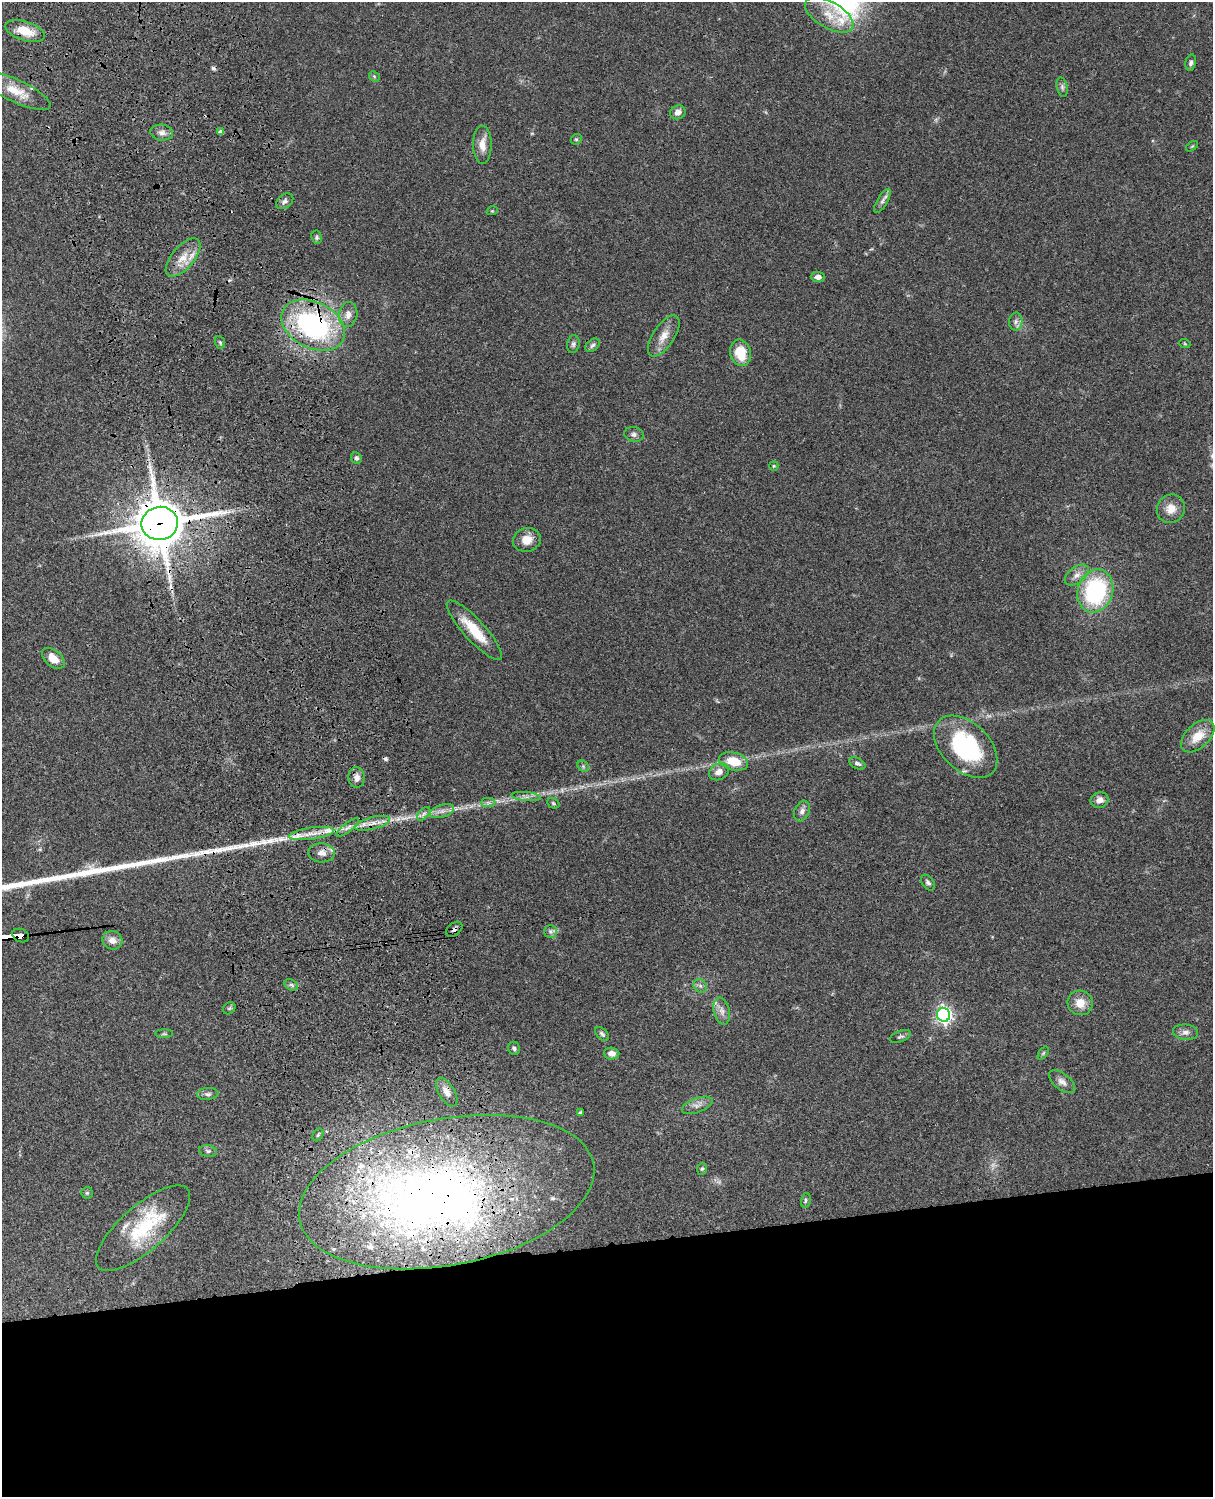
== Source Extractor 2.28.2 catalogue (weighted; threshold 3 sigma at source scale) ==
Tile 11 of 4 x 3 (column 3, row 3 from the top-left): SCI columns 2545-3755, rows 278-1772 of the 5086 x 4927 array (HDU 1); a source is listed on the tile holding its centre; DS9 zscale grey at full resolution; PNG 1215 x 1499 px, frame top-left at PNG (2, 2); each listed source drawn as its Kron ellipse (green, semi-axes under 4 px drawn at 4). Shown black and unused: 17% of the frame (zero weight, under 3 of 4 exposures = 6% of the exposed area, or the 3 px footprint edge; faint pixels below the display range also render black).
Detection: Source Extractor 2.28.2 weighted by HDU 2 'WHT'; one run over the whole footprint, this tile lists its part. Background 0.0764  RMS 0.0058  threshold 0.026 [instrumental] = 3 sigma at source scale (4.5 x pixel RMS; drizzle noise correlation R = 1.50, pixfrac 1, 0.05/0.05 arcsec/px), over >= 5 px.
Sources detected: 100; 1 too faint to see at this stretch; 1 inside a brighter object's white glare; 2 cosmic-ray / hot-pixel residue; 1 long thin detection or spike segment (spike, bleed or trail) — neither listed nor drawn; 10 inside a brighter listed object's ellipse — not listed separately; the other 85 listed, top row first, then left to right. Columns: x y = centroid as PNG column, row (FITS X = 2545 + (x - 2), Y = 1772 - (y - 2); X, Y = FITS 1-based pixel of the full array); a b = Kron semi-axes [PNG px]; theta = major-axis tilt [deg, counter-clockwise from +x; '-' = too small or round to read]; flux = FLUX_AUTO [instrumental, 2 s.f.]
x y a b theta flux
829 15 27 13 -30 12
25 31 20 9 -18 11
1191 62 8 5 77 1.6
374 76 6 4 -45 0.81
1062 87 10 5 -77 1.6
16 91 37 11 -25 11
678 112 8 6 25 3.4
221 132 4 4 - 2.4
162 133 11 8 -7 3
576 139 6 5 - 0.79
482 145 19 9 -89 6.5
1192 146 7 3 36 0.65
285 201 9 6 38 2.1
882 201 13 5 60 2.4
492 211 6 3 18 0.61
316 237 7 5 -81 1.2
183 257 23 11 50 9.4
818 277 7 5 -1 2.5
348 315 12 9 80 4.2
1016 322 9 6 88 2
313 325 34 23 -27 110
664 336 23 10 56 7.2
220 342 6 5 - 0.97
573 344 9 6 81 1.6
1185 344 6 3 -19 0.54
593 345 8 5 38 1.6
741 353 13 10 -76 14
634 434 10 7 -11 2
356 458 6 5 - 1.3
774 466 5 4 - 0.64
1171 509 14 13 - 6.9
160 523 18 16 10 2500
527 540 14 12 14 7.4
1077 575 14 8 36 3.8
1095 591 22 17 73 68
474 630 39 10 -48 18
53 658 13 8 -42 6.3
1198 736 20 12 43 10
966 747 37 24 -44 61
734 761 15 8 -15 13
857 763 9 5 -27 1.6
583 766 6 5 - 1.1
719 772 10 8 29 4.3
357 777 10 8 -86 3.6
526 796 14 4 -5 2.4
1100 800 9 7 19 3.6
488 803 7 4 0 1.5
553 803 6 5 - 0.87
442 811 12 6 18 3.1
802 811 11 7 68 2.8
424 814 8 5 46 1.7
372 823 18 6 14 4.9
348 827 14 4 37 2.7
312 833 23 6 8 5.9
322 853 13 9 -5 4.1
928 883 9 5 -53 1.6
454 929 9 6 39 1.7
550 931 6 6 - 1.5
21 935 9 6 -24 280
112 940 10 9 - 4.5
291 985 7 5 -32 1.4
700 986 7 6 - 1.7
1080 1003 13 12 - 7.5
229 1008 7 5 43 0.98
722 1011 14 8 -76 3.6
944 1015 7 6 - 180
1186 1032 12 7 -5 2.9
164 1034 9 3 -1 0.85
602 1034 8 5 -46 1.4
900 1037 11 5 21 1.4
514 1048 7 6 - 1.4
612 1053 8 6 -3 3.7
1043 1053 7 4 53 0.88
1062 1082 15 8 -37 3.3
447 1092 16 8 -59 4.9
208 1094 11 6 5 1.9
697 1105 16 7 20 3.5
580 1113 4 4 - 1.1
318 1135 7 5 60 1
208 1151 9 6 -10 1.6
702 1169 6 5 - 0.84
447 1192 150 73 11 330
87 1193 5 5 - 0.87
806 1200 7 4 74 1
143 1228 59 22 41 42
Overlapping masked pixels (flux is a lower limit): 10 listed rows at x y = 25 31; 183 257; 313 325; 160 523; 372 823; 312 833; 454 929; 21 935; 447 1092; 447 1192